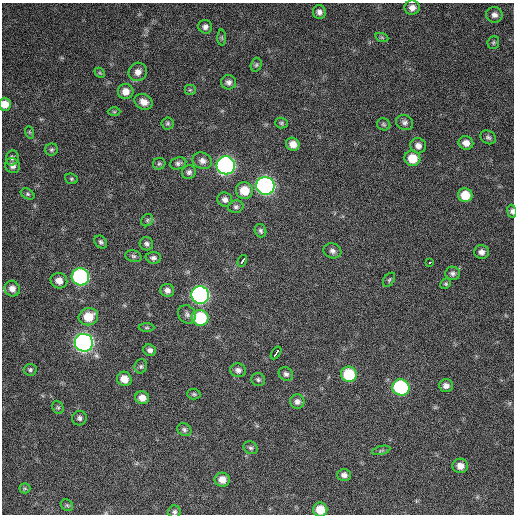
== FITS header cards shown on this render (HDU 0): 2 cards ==
NAXIS1  =                  512 / Axis length
NAXIS2  =                  512 / Axis length

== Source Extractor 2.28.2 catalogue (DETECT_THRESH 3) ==
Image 512 x 512 px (HDU 0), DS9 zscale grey, 1 PNG px = 1 image px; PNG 516 x 516 px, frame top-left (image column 1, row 512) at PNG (2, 3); each listed source drawn as its Kron ellipse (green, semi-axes under 4 px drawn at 4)
Background 619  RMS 24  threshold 73.3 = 3 sigma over >= 5 px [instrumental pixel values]
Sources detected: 91; all 91 listed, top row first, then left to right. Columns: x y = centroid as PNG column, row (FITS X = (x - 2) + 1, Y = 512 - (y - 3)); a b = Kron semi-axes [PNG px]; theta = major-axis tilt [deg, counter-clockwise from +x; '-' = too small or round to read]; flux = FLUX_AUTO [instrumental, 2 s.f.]
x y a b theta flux
412 8 8 7 - 9400
319 12 7 6 - 7000
494 15 8 8 - 7600
205 27 7 7 - 6400
222 38 8 4 -89 2800
382 38 6 4 -20 2500
493 42 6 5 - 2600
256 65 7 5 74 3000
138 72 9 9 - 11000
100 73 6 4 -44 2200
229 82 7 7 - 5900
190 90 6 5 - 2500
126 92 8 7 - 13000
144 102 9 7 -26 13000
5 104 6 6 - 16000
114 112 6 4 -1 2100
405 122 9 7 -25 5600
168 123 6 6 - 3200
281 123 6 5 - 2700
384 124 7 6 - 3000
29 132 6 4 -71 1800
488 137 8 6 -31 4300
466 143 7 6 - 11000
293 144 7 6 - 13000
418 146 8 7 - 8600
51 150 6 6 - 3100
12 158 8 6 76 4100
412 158 8 7 - 29000
202 161 10 8 -23 8300
178 163 8 5 18 4400
159 164 6 6 - 3000
226 165 9 9 - 650000
13 166 8 7 - 6800
189 172 7 6 - 4900
71 179 6 5 - 2500
265 186 9 9 - 660000
244 190 8 8 - 32000
28 194 7 5 -27 2900
465 195 7 7 - 31000
225 199 7 7 - 7100
236 207 7 6 - 4200
512 211 6 4 -83 4200
147 220 6 5 - 2700
261 231 6 5 - 3800
101 242 7 5 -46 3800
146 244 7 6 - 4300
332 251 9 7 -20 6400
481 252 7 6 - 7800
133 256 8 6 -17 3700
153 258 8 6 -4 4900
242 261 6 3 56 75000
430 262 3 3 - 3400
453 273 7 6 - 5100
80 277 9 8 - 340000
389 280 8 5 54 3000
59 281 8 7 - 13000
446 284 6 5 - 2200
12 289 8 7 - 11000
167 290 7 6 - 6900
200 295 9 8 - 530000
187 314 10 8 -51 6100
88 317 10 8 17 33000
200 318 8 8 - 95000
147 328 8 4 0 2200
84 343 9 9 - 790000
150 350 6 5 - 5500
276 353 7 3 57 14000
141 366 7 6 - 3300
30 370 6 6 - 3200
238 370 8 7 - 6300
286 374 7 6 - 4600
349 374 8 7 - 71000
124 379 7 7 - 17000
258 379 7 6 - 3500
446 386 7 6 - 7300
401 387 8 8 - 200000
194 394 6 5 - 2700
142 398 7 6 - 13000
297 402 7 7 - 6600
58 407 7 5 -67 2800
79 418 7 7 - 5100
184 430 7 6 - 4200
251 448 7 6 - 3600
381 450 9 3 14 2800
460 466 8 7 - 13000
344 475 7 5 1 6800
222 480 7 7 - 14000
25 488 5 5 - 2400
67 505 7 5 -43 2800
320 510 7 7 - 28000
174 512 6 6 - 3800
At the frame edge (FLAGS 8, measured only in part): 4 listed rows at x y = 5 104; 512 211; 320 510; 174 512